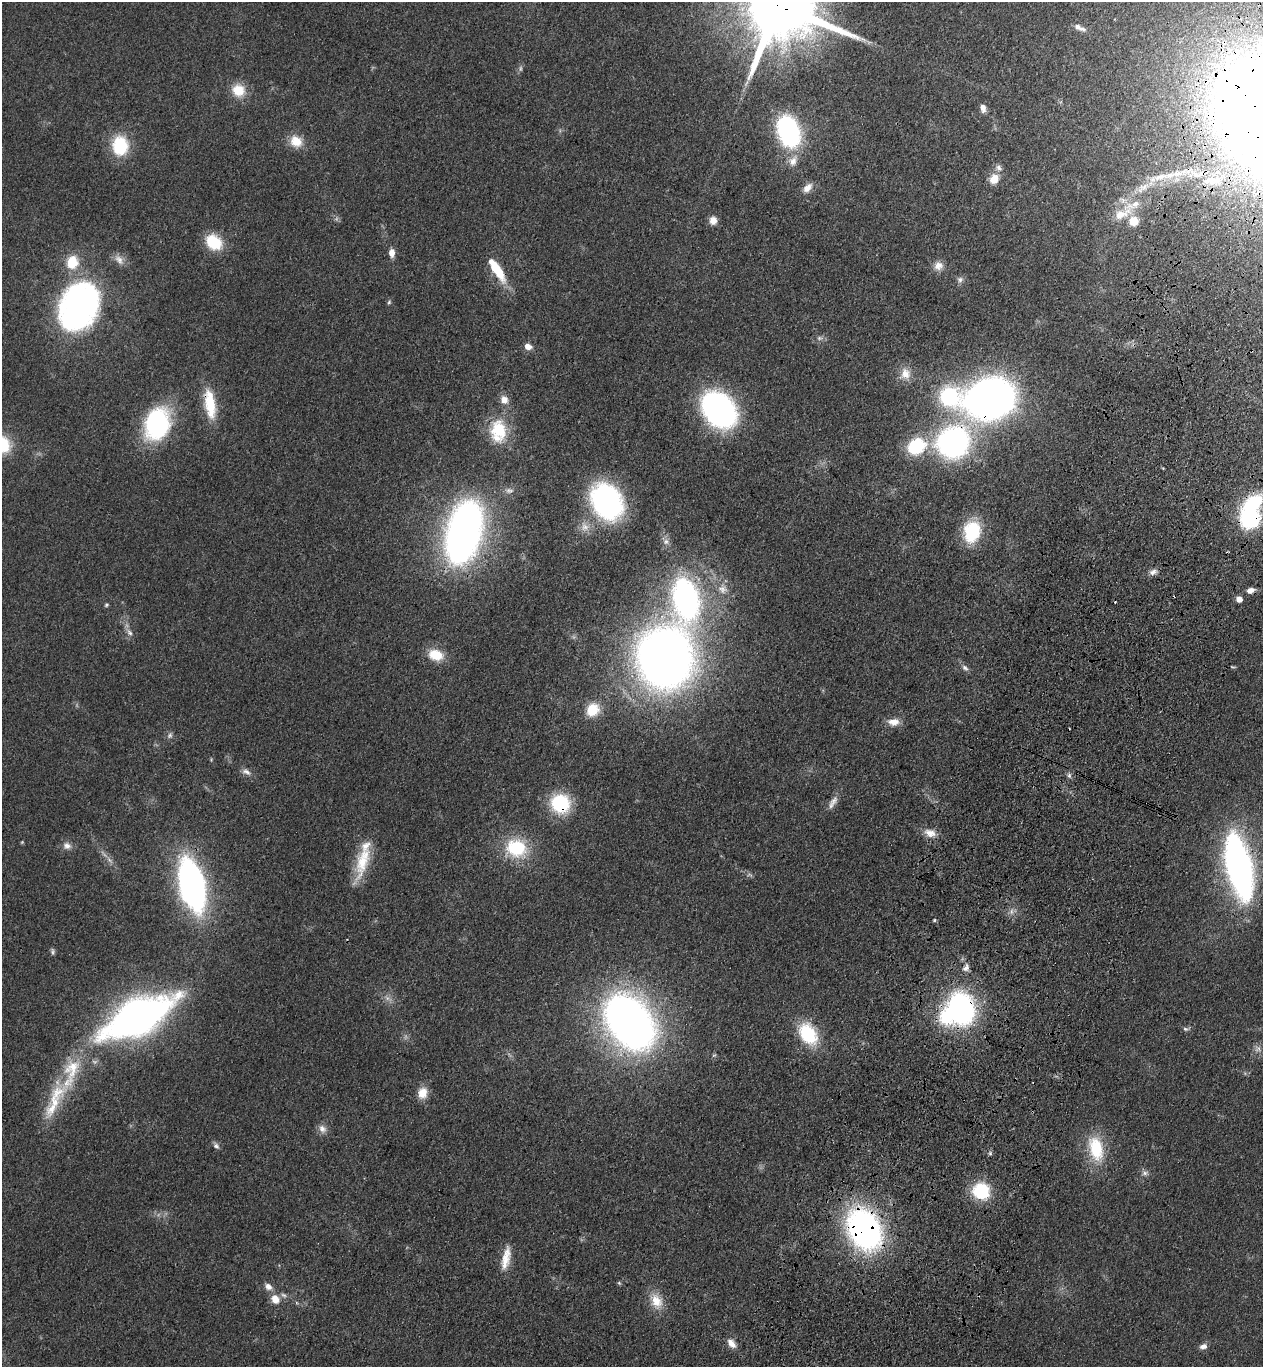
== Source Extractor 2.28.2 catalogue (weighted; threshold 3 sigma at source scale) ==
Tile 10 of 4 x 4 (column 2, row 3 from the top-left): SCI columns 1509-2769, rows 1415-2779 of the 5668 x 5559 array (HDU 1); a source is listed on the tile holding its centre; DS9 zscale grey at full resolution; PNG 1265 x 1369 px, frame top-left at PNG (2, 2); no overlay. Shown black and unused: <1% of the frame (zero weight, under 3 of 4 exposures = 6% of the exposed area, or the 3 px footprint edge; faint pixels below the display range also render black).
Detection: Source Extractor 2.28.2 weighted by HDU 2 'WHT'; one run over the whole footprint, this tile lists its part. Background 0.0513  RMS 0.0058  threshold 0.0259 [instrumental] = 3 sigma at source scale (4.5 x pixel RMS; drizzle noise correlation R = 1.50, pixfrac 1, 0.05/0.05 arcsec/px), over >= 5 px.
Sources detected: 114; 8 too faint to see at this stretch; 2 inside a brighter object's white glare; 4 cosmic-ray / hot-pixel residue — not listed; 7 inside a brighter listed object's ellipse — not listed separately; the other 93 listed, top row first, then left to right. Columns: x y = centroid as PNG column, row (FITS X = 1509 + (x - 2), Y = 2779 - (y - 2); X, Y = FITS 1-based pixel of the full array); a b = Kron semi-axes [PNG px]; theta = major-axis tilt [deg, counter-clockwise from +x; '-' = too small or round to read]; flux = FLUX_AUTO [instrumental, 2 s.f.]
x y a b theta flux
777 5 24 19 -26 10000
1079 27 15 5 -27 3.7
1226 57 11 9 72 7.2
238 90 16 15 - 13
983 108 10 6 -76 3.7
788 131 21 14 -71 140
296 141 17 14 -40 9.9
120 146 22 18 -88 29
793 161 18 12 58 7.4
1160 177 27 9 12 11
994 179 14 11 56 6.9
1217 180 14 11 48 8.1
807 188 15 9 48 4.9
1122 214 34 14 27 15
713 220 10 9 - 4.5
1134 221 7 7 - 16
214 242 17 13 -40 25
392 253 8 6 87 5.5
119 260 18 9 -53 4.8
72 262 12 11 - 19
938 266 12 11 - 4.9
496 269 28 9 -57 22
960 279 8 7 - 2.1
389 302 6 5 - 0.92
78 306 39 29 64 220
528 346 7 6 - 4.5
905 374 16 14 -80 7.9
949 396 19 17 -54 56
990 398 30 23 19 560
504 400 10 9 - 5.3
210 404 38 13 -81 22
719 409 24 18 -51 260
157 424 25 18 74 110
499 430 20 16 -69 29
953 442 25 22 45 180
916 446 18 14 31 40
509 491 13 7 -4 3
606 501 29 22 -64 160
1250 518 14 13 - 80
585 527 15 13 -61 6.7
972 531 21 16 77 35
464 533 43 23 76 400
666 541 10 8 1 2.9
1153 572 12 7 25 3.2
722 589 15 14 - 7.7
1250 590 8 6 18 3.6
685 598 32 18 -80 210
1239 599 5 4 - 5.5
106 605 6 5 - 0.96
129 632 12 7 -53 2.9
436 655 18 12 -18 14
665 658 42 38 88 640
965 668 10 6 -39 2.2
593 710 15 14 - 15
894 722 15 9 1 5.9
170 735 8 7 - 1.8
246 772 14 7 -24 3.2
1069 775 8 6 -75 1.6
833 801 16 9 47 4.3
560 803 19 17 -35 41
930 833 18 10 -18 6.2
67 846 12 10 -18 3.7
516 848 28 24 -16 34
363 860 48 14 73 23
1239 866 41 14 -77 380
750 875 9 4 -3 1.3
192 885 34 16 -76 300
1011 911 7 4 89 1.7
935 920 4 4 - 0.81
53 952 9 5 -90 1.3
966 968 10 8 64 3
961 1009 27 22 -81 140
138 1017 63 26 27 320
629 1022 37 25 -53 540
1185 1029 7 5 -20 1.3
808 1034 23 15 -57 37
1258 1049 10 9 - 3.2
71 1072 107 22 61 58
422 1093 14 11 75 8
322 1129 12 10 -56 3.9
216 1146 10 6 -51 2
1096 1148 34 19 -76 27
990 1153 5 5 - 1
1145 1173 9 7 1 2.2
981 1191 17 16 - 32
864 1229 30 22 -63 230
506 1258 30 10 78 10
619 1283 5 4 - 0.76
268 1287 11 8 -39 3.6
275 1299 12 10 -52 6.8
656 1301 22 15 -66 12
731 1343 13 8 -47 4.7
1203 1346 9 6 20 3.2
Overlapping masked pixels (flux is a lower limit): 11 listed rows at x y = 777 5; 496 269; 990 398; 210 404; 953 442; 1250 518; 1250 590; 560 803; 1239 866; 961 1009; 864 1229
Isophote crosses this tile's border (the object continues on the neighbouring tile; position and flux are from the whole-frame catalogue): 2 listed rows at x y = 777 5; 1239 866